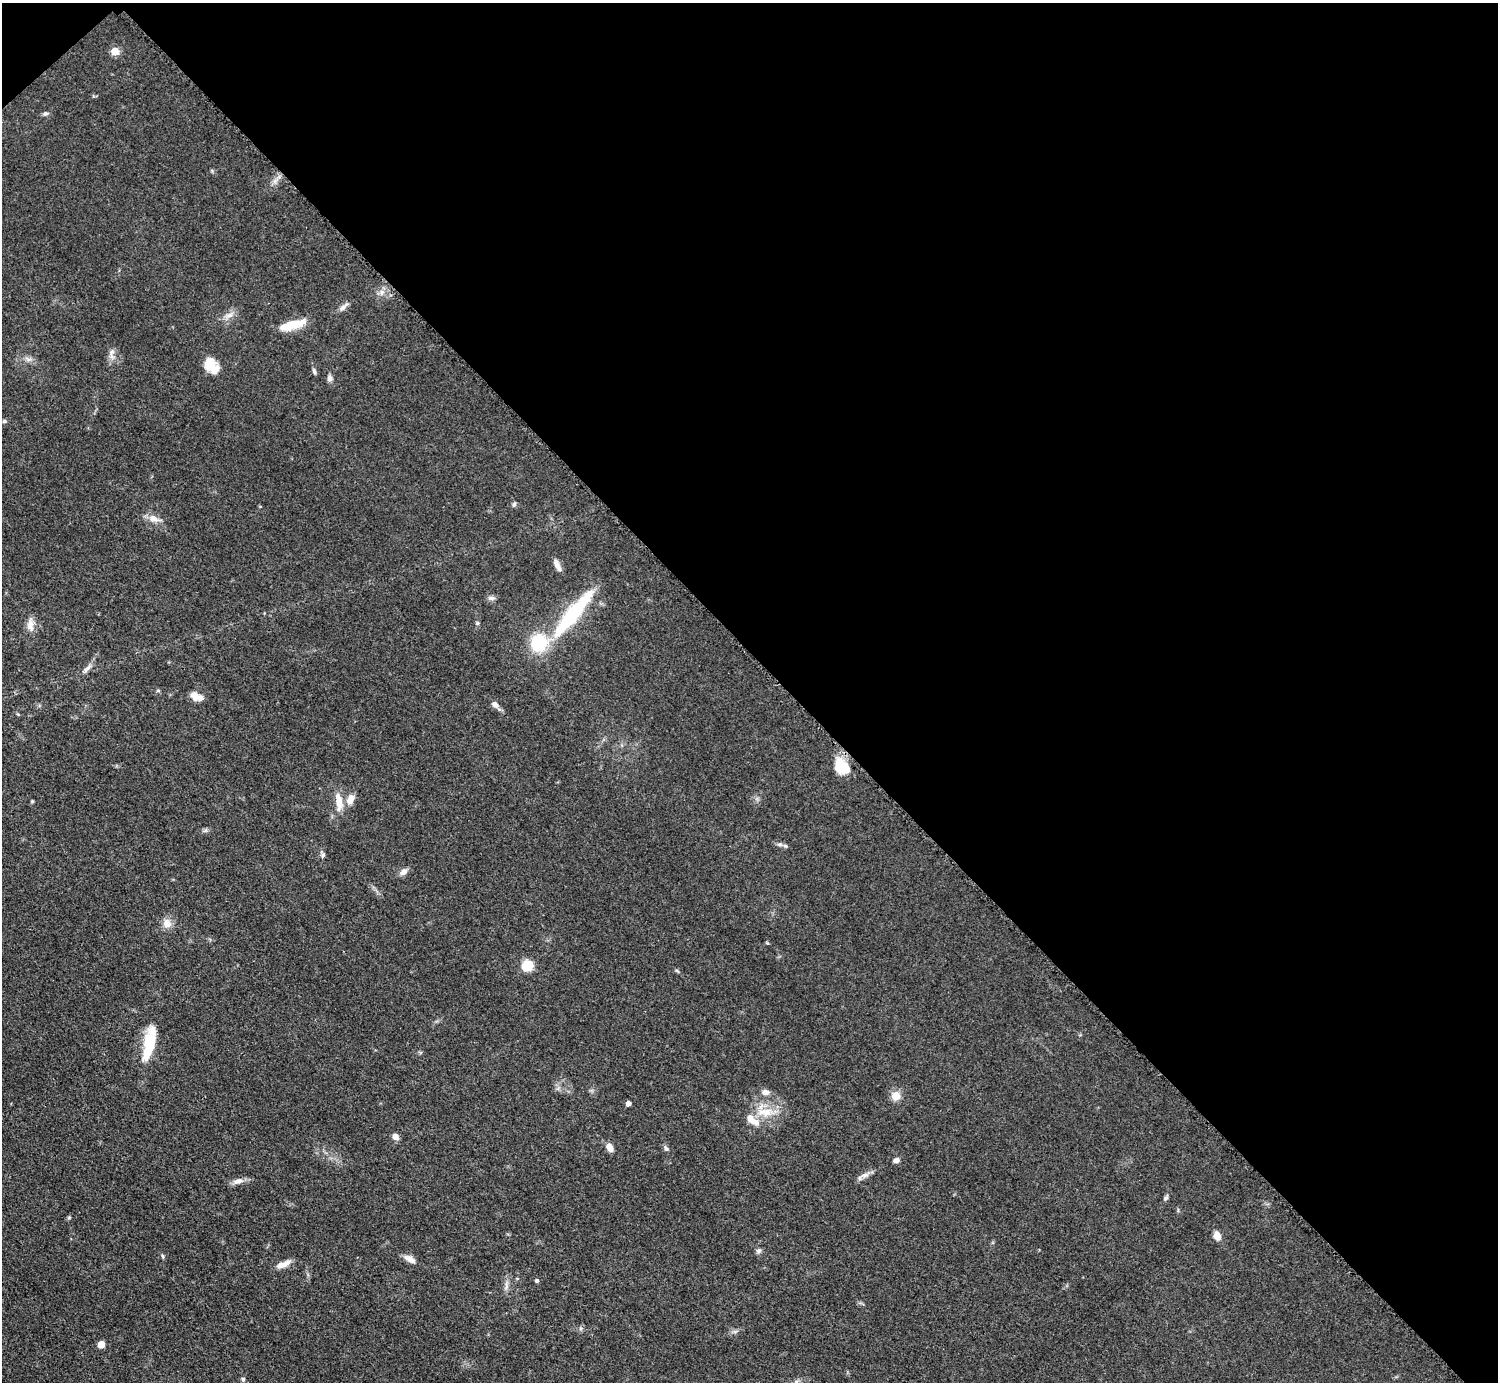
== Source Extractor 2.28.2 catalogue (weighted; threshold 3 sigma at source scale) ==
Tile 3 of 4 x 4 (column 3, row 1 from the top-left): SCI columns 2998-4493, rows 4449-5828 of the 5990 x 5989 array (HDU 1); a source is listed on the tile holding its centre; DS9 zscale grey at full resolution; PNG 1500 x 1384 px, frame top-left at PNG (2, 3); no overlay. Shown black and unused: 48% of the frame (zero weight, under 3 of 5 exposures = <1% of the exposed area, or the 3 px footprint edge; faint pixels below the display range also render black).
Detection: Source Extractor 2.28.2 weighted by HDU 2 'WHT'; one run over the whole footprint, this tile lists its part. Background 0.0499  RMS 0.0053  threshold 0.0237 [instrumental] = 3 sigma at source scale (4.5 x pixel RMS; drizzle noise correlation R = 1.50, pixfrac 1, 0.05/0.05 arcsec/px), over >= 5 px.
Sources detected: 64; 4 inside a brighter object's white glare — not listed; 6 inside a brighter listed object's ellipse — not listed separately; the other 54 listed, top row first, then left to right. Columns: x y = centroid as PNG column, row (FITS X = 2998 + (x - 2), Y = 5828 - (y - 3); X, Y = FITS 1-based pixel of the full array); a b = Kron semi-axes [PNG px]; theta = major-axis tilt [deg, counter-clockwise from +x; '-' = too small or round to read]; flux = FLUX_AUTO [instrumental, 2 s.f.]
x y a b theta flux
115 51 5 5 - 12
45 114 7 6 - 1.2
382 292 7 6 - 1.9
343 307 16 5 40 2.3
230 315 10 6 26 2.5
292 325 31 9 16 11
112 351 8 6 55 1.8
28 359 9 5 -18 1.9
209 363 17 13 77 7.8
314 371 8 4 -74 1.1
330 378 9 6 -86 1.8
4 421 5 5 - 0.77
514 504 7 5 73 1
153 518 14 8 -20 4.3
557 564 14 7 -72 3.1
491 598 10 6 0 1.6
573 615 68 15 51 44
477 623 5 5 - 0.87
30 625 20 8 -89 4.5
87 669 14 5 48 2.2
194 696 12 7 -61 4.1
495 705 9 6 -43 2.7
844 767 19 14 14 11
350 799 15 9 70 4.4
32 801 4 4 - 0.57
339 801 23 8 -82 7
785 846 6 5 - 0.97
323 855 6 6 - 1.2
404 872 10 7 47 2.5
167 923 11 10 - 4.7
528 965 10 9 - 12
150 1045 27 14 -72 13
765 1092 8 6 -5 2.9
896 1096 11 11 - 4.8
628 1103 4 4 - 2.7
765 1112 23 12 1 10
395 1137 8 6 -50 2.8
610 1147 9 6 -64 4.5
666 1148 9 5 -51 1.2
896 1160 7 6 - 1.9
865 1175 12 6 15 2.5
238 1181 15 7 17 3.1
1166 1198 6 5 - 0.97
69 1218 6 4 2 0.63
1217 1235 10 7 -72 4.2
758 1251 8 6 1 1.2
163 1256 6 4 -87 0.66
410 1259 17 7 -30 3.5
283 1264 19 6 23 4.3
537 1281 4 4 - 1.1
506 1286 14 4 -85 1.9
735 1331 7 4 18 1.1
101 1344 5 5 - 8.9
243 1379 5 5 - 0.83